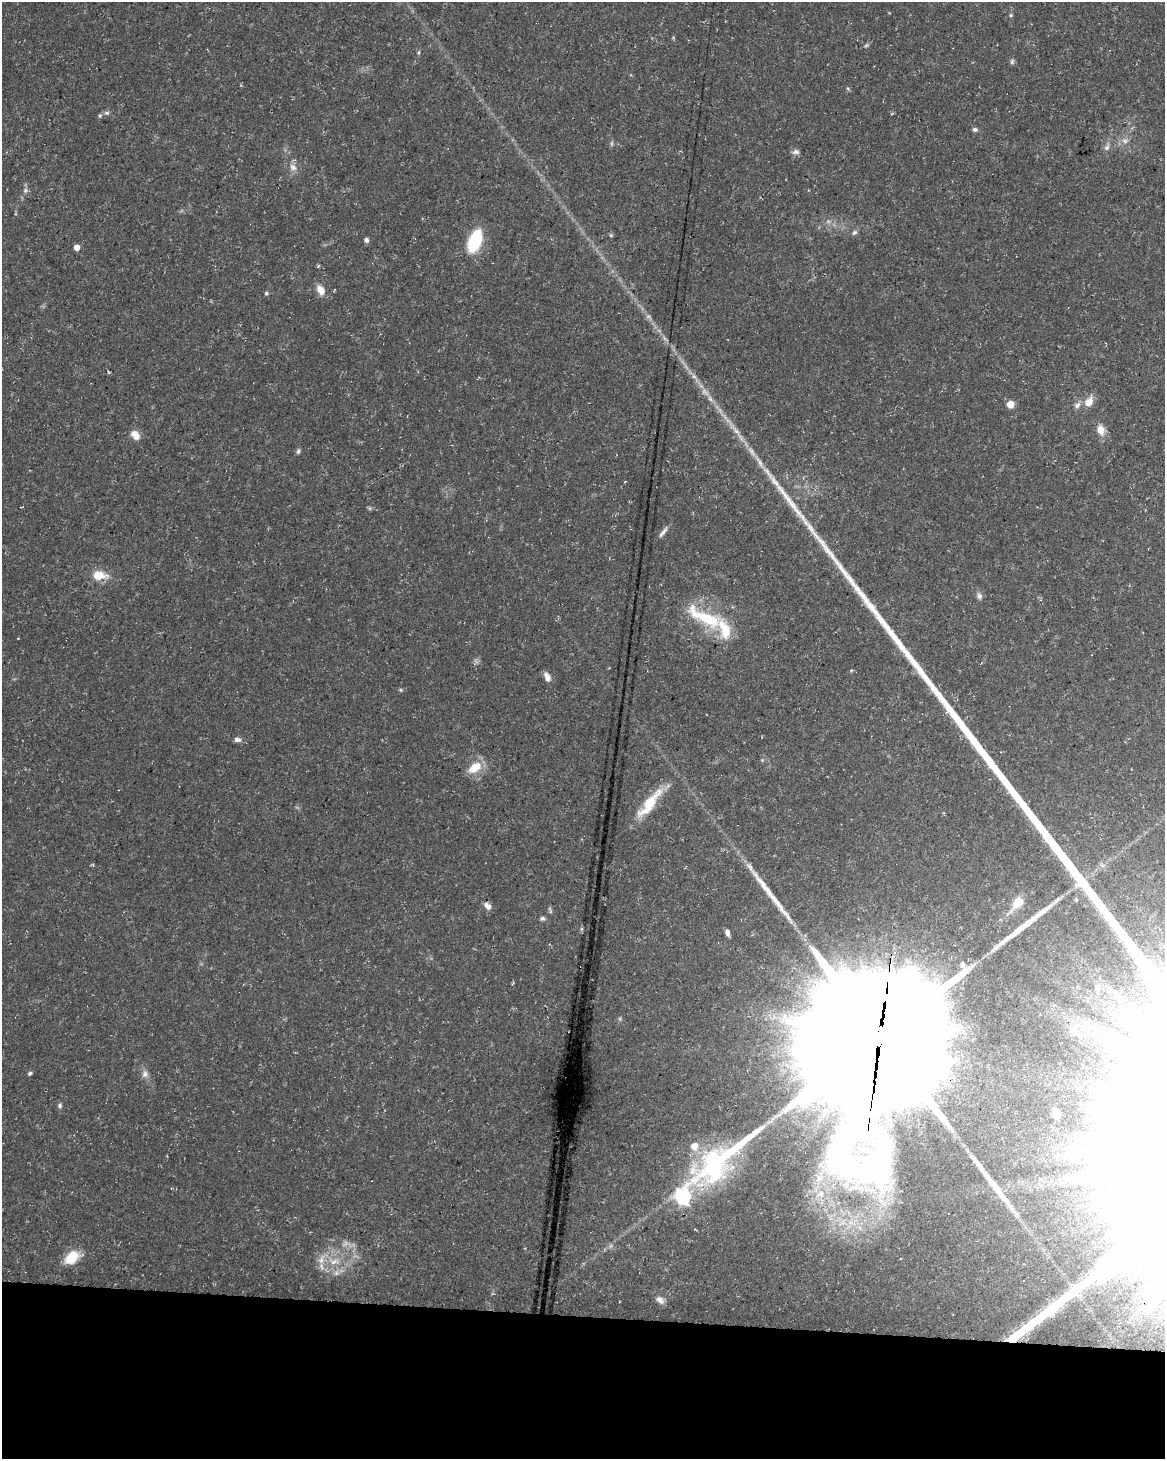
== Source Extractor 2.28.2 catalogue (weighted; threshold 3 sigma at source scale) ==
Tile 10 of 4 x 3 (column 2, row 3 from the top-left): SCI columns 1173-2335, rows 285-1741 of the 4661 x 4881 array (HDU 1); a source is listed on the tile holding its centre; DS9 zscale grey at full resolution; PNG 1167 x 1461 px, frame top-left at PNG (2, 2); no overlay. Shown black and unused: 10% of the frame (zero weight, under 3 of 5 exposures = <1% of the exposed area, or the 3 px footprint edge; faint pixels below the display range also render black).
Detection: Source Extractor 2.28.2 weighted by HDU 2 'WHT'; one run over the whole footprint, this tile lists its part. Background 0.0267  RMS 0.0022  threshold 0.00997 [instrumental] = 3 sigma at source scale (4.5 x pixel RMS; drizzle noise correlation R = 1.50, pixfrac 1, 0.0396/0.0396 arcsec/px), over >= 5 px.
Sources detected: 79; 8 too faint to see at this stretch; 4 inside a brighter object's white glare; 3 long thin detections or spike segments (spike, bleed or trail) — not listed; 3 inside a brighter listed object's ellipse — not listed separately; the other 61 listed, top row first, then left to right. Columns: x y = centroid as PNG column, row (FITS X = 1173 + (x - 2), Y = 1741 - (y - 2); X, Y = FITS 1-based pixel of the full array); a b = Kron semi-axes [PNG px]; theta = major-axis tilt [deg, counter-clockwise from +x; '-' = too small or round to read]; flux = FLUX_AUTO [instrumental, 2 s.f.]
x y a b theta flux
1011 15 5 5 - 0.3
866 45 6 4 31 0.36
419 52 7 3 71 0.33
848 89 6 3 -20 0.28
107 113 8 6 0 0.54
100 116 6 5 - 0.38
975 129 6 5 - 0.57
1125 141 9 8 - 1.2
1107 148 9 7 44 0.87
796 152 10 6 8 0.76
293 167 13 9 -35 1.6
25 190 8 5 70 0.63
854 232 8 6 38 0.58
611 235 6 5 - 0.31
366 240 6 5 - 0.67
475 241 20 10 68 16
77 247 5 4 - 2
318 266 6 3 46 0.25
320 290 11 8 -59 2.5
266 293 6 4 69 0.34
648 316 7 4 44 0.47
694 376 7 5 -43 0.62
705 392 16 7 -49 1.9
1089 402 13 10 59 2.5
1010 404 5 5 - 4.5
1077 405 10 8 41 1
734 429 29 6 -51 3.1
1100 430 14 10 -74 2.3
135 435 13 9 -48 1.9
298 451 7 5 70 0.49
752 452 18 6 -56 1.8
663 532 18 5 53 1.1
99 575 18 11 -6 4.1
979 596 10 8 -61 0.81
705 618 55 16 -27 14
547 677 12 6 -67 1.4
401 690 6 4 -71 0.28
237 740 9 6 -7 0.9
475 767 16 10 36 4.7
649 803 46 12 52 8
1076 900 5 4 - 0.27
1018 902 12 7 50 4.7
487 906 10 7 -40 1.1
542 918 6 6 - 0.49
581 929 6 4 71 0.31
727 933 8 5 -78 0.88
1098 988 12 8 89 1.6
1125 1009 13 8 -10 2.3
1102 1033 22 6 -29 2.6
880 1037 55 46 68 13000
30 1073 5 4 - 0.42
145 1074 11 9 89 1.2
60 1106 6 5 - 0.55
1096 1109 25 21 -65 10
1056 1113 13 8 -66 2.4
720 1160 115 33 39 45
820 1194 16 11 28 3.4
683 1197 7 7 - 50
72 1257 18 12 36 5.3
334 1261 19 9 -3 3.7
660 1300 12 8 -40 1.3
Overlapping masked pixels (flux is a lower limit): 1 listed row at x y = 880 1037
Unlisted compact peaks at least as high as the median listed source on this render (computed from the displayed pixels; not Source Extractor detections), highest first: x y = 810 527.